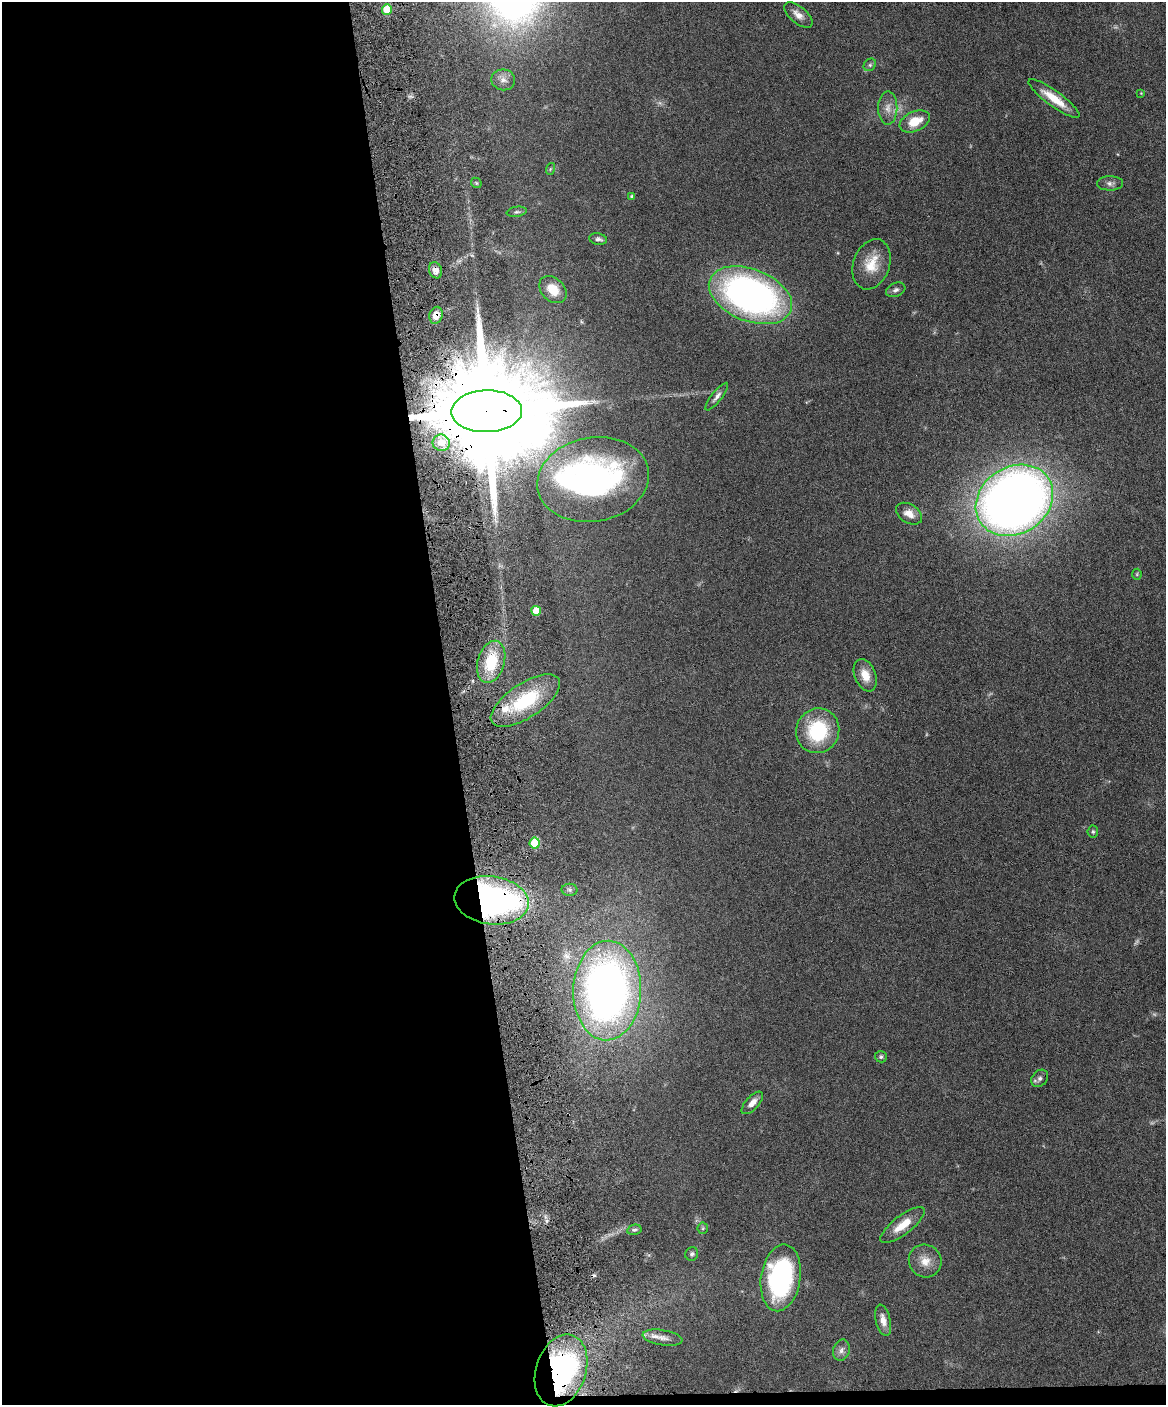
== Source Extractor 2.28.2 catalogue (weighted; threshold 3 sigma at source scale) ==
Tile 9 of 4 x 3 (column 1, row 3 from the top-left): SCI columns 58-1221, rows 245-1647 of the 4773 x 4594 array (HDU 1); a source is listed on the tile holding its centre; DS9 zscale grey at full resolution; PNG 1168 x 1407 px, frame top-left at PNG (2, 2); each listed source drawn as its Kron ellipse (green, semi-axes under 4 px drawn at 4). Shown black and unused: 39% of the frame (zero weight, under 4 of 8 exposures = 3% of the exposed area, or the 3 px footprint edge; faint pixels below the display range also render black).
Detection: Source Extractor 2.28.2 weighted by HDU 2 'WHT'; one run over the whole footprint, this tile lists its part. Background 0.0807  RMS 0.0046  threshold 0.0188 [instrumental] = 3 sigma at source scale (4.09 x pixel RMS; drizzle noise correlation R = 1.36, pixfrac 0.8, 0.05/0.05 arcsec/px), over >= 5 px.
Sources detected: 58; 3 too faint to see at this stretch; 2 inside a brighter object's white glare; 1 cosmic-ray / hot-pixel residue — neither listed nor drawn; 2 inside a brighter listed object's ellipse — not listed separately; the other 50 listed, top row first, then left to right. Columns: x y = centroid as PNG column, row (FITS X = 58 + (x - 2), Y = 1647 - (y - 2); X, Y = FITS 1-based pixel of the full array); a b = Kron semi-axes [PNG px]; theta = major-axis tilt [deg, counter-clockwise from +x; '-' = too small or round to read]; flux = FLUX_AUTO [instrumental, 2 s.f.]
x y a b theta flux
387 9 5 5 - 14
798 15 17 8 -40 3.1
870 65 7 5 46 0.88
503 80 12 10 -10 2.8
1141 93 4 4 - 0.32
1054 98 31 7 -36 8.9
888 108 16 9 89 3.5
915 121 16 9 24 8.6
550 169 6 3 71 0.48
476 183 6 4 -46 0.61
1110 183 13 7 1 1.8
632 196 4 3 - 0.65
517 212 10 5 9 1
598 239 9 5 -10 1.3
871 264 26 18 71 10
435 270 8 6 -69 2.8
553 289 16 11 -46 8.1
896 290 10 7 21 1.4
750 295 43 26 -22 160
436 315 9 6 74 4.3
717 397 17 5 52 2
487 411 35 21 1 20000
441 443 9 8 - 6.5
593 480 56 42 10 110
1014 500 41 33 33 490
909 514 14 9 -31 3.9
1137 574 5 5 - 0.51
536 611 5 5 - 9.7
491 662 21 13 73 17
865 675 17 10 -69 6
525 701 40 17 34 31
818 731 23 21 62 28
1093 832 6 5 - 0.72
535 843 5 5 - 17
570 890 8 6 -2 1.1
491 900 37 24 -8 160
607 990 50 34 88 240
881 1057 6 5 - 0.81
1040 1078 9 7 50 1.5
752 1103 14 6 47 3.3
902 1225 27 9 37 7.9
703 1228 6 5 - 0.61
634 1230 7 5 13 0.95
692 1254 7 6 - 1
925 1261 17 16 - 5.9
781 1278 34 19 81 72
883 1320 16 7 -77 3.3
662 1338 20 7 -10 3.4
841 1350 11 8 74 2
561 1370 37 25 72 100
Overlapping masked pixels (flux is a lower limit): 5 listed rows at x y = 435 270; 436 315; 487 411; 491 900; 561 1370